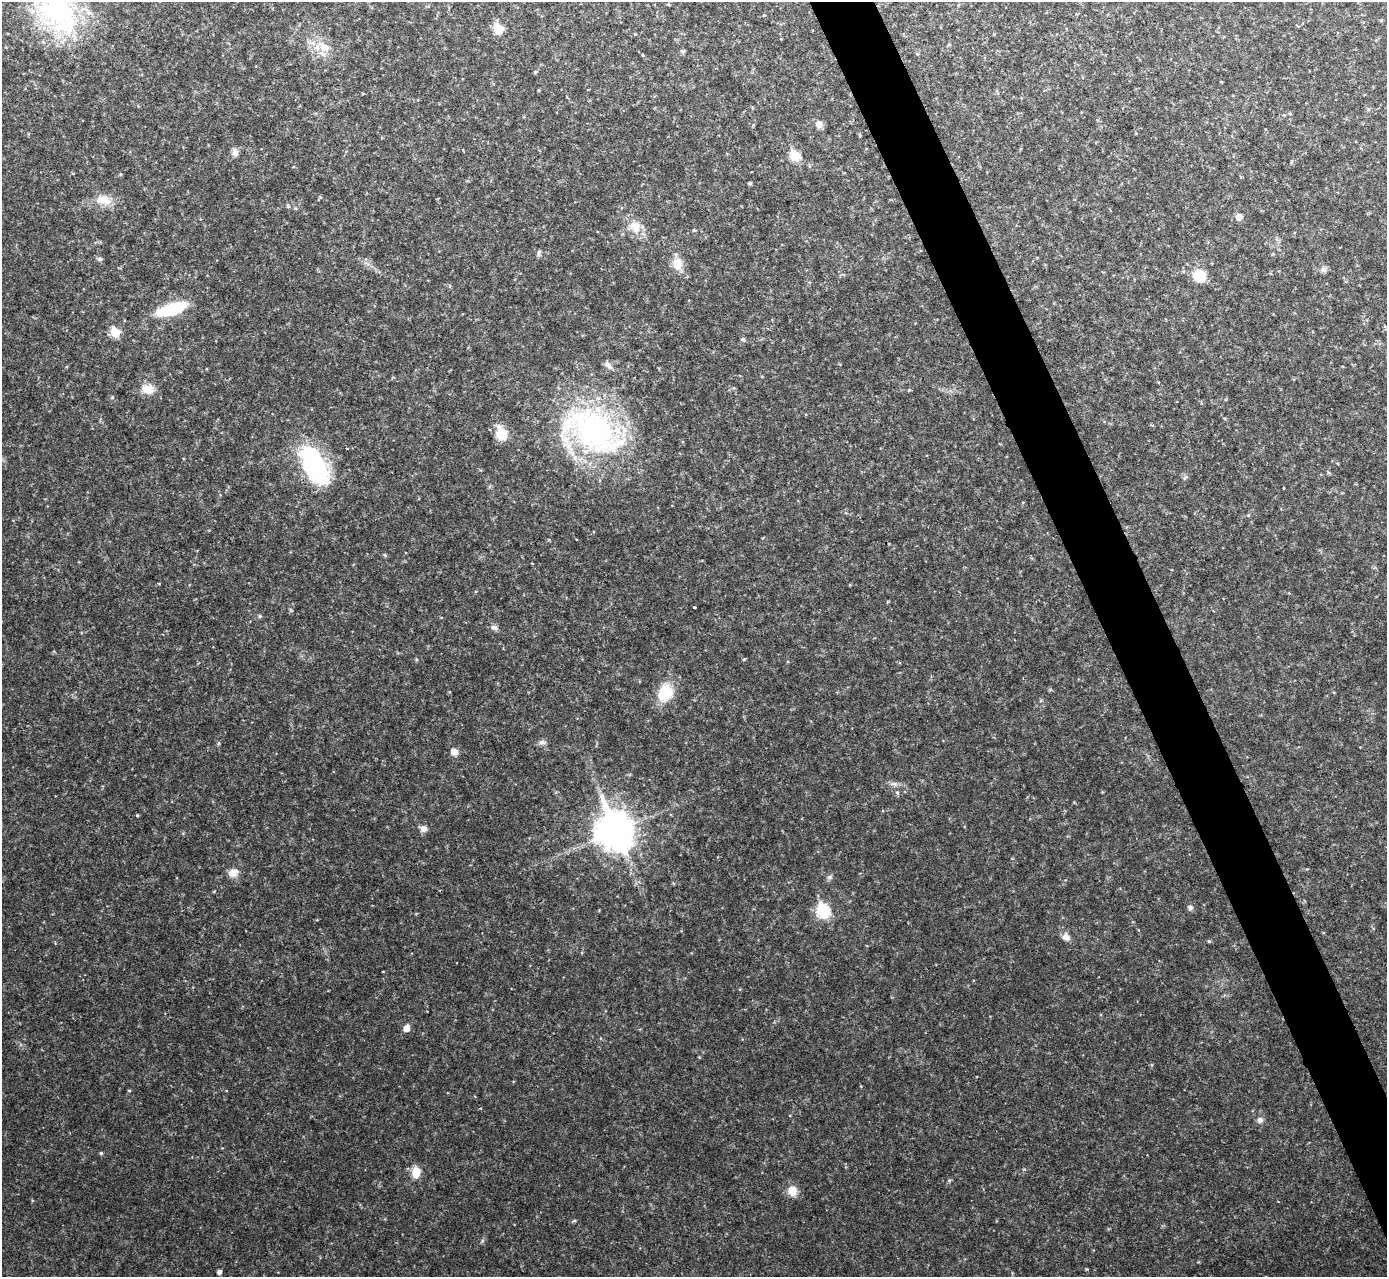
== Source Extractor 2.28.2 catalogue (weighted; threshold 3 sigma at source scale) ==
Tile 6 of 4 x 4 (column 2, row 2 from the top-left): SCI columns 1387-2771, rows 2702-3976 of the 5544 x 5531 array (HDU 1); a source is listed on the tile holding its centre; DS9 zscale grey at full resolution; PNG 1389 x 1279 px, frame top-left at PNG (2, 2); no overlay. Shown black and unused: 4% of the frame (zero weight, under 2 of 3 exposures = <1% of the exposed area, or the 3 px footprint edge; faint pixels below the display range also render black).
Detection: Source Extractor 2.28.2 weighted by HDU 2 'WHT'; one run over the whole footprint, this tile lists its part. Background 0.0828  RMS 0.0084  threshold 0.0378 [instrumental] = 3 sigma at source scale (4.5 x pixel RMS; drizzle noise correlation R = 1.50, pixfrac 1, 0.05/0.05 arcsec/px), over >= 5 px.
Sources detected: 72; all 72 listed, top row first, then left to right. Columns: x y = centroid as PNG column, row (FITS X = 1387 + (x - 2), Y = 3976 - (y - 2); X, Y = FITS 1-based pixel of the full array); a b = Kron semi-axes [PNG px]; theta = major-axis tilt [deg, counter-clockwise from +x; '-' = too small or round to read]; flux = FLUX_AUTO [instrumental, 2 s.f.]
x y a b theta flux
57 14 66 42 -33 140
1381 20 4 4 - 0.84
498 29 6 5 - 38
635 34 4 3 - 0.66
324 47 18 13 -38 15
683 51 7 5 1 1.4
917 54 5 3 - 0.83
643 55 5 3 - 0.63
535 72 5 4 - 1
1221 82 4 2 - 0.59
538 90 5 3 - 0.73
1368 109 5 5 - 1.4
1290 114 5 3 - 0.88
819 124 9 8 - 4.8
859 135 5 3 - 0.77
235 152 11 8 -80 4.1
794 155 6 6 - 41
120 174 5 4 - 1
750 183 4 4 - 1.1
103 200 23 13 -9 14
288 206 5 5 - 1.1
1239 217 5 5 - 10
635 227 17 16 - 13
694 230 5 4 - 0.94
539 253 9 5 73 1.9
99 259 7 5 -2 1.7
677 264 14 11 -87 13
1324 270 8 7 - 2.9
1199 276 9 9 - 30
171 309 30 11 18 50
115 333 6 5 - 33
743 339 6 5 - 2
608 365 14 7 -52 4.2
148 389 16 12 -11 11
909 390 4 4 - 0.73
112 397 5 5 - 1.1
593 431 81 52 -19 210
501 434 10 8 -75 30
346 448 3 3 - 1.6
314 464 46 24 -63 100
1185 477 9 4 40 1.5
1248 515 5 3 - 0.84
549 540 5 3 - 0.79
385 555 5 4 - 1.1
694 607 3 3 - 1.4
260 616 5 5 - 1.2
494 628 10 7 -13 3.1
744 659 5 3 - 0.83
416 660 5 3 - 0.9
1050 690 6 4 -19 1
665 693 16 12 63 33
542 742 11 6 1 2.8
454 752 8 7 - 6.1
894 784 11 6 -18 3.3
897 793 5 5 - 1.4
137 815 4 4 - 0.87
423 829 8 8 - 4.8
615 831 14 11 -66 2000
233 873 13 10 26 8.2
830 877 8 6 17 2.2
1190 907 8 6 -28 2.3
823 911 7 6 - 95
1066 937 11 8 -52 4.9
1209 941 5 4 - 1
406 1028 7 6 - 7.1
129 1090 5 3 - 0.67
1260 1120 8 7 - 3.5
101 1153 4 4 - 1.2
416 1172 10 8 86 15
792 1191 12 11 - 10
574 1221 6 4 19 1
219 1272 4 4 - 3.1
Isophote crosses this tile's border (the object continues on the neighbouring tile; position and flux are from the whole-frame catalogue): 1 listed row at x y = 57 14
Unlisted compact peaks at least as high as the median listed source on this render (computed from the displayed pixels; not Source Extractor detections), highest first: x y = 482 1241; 949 1180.